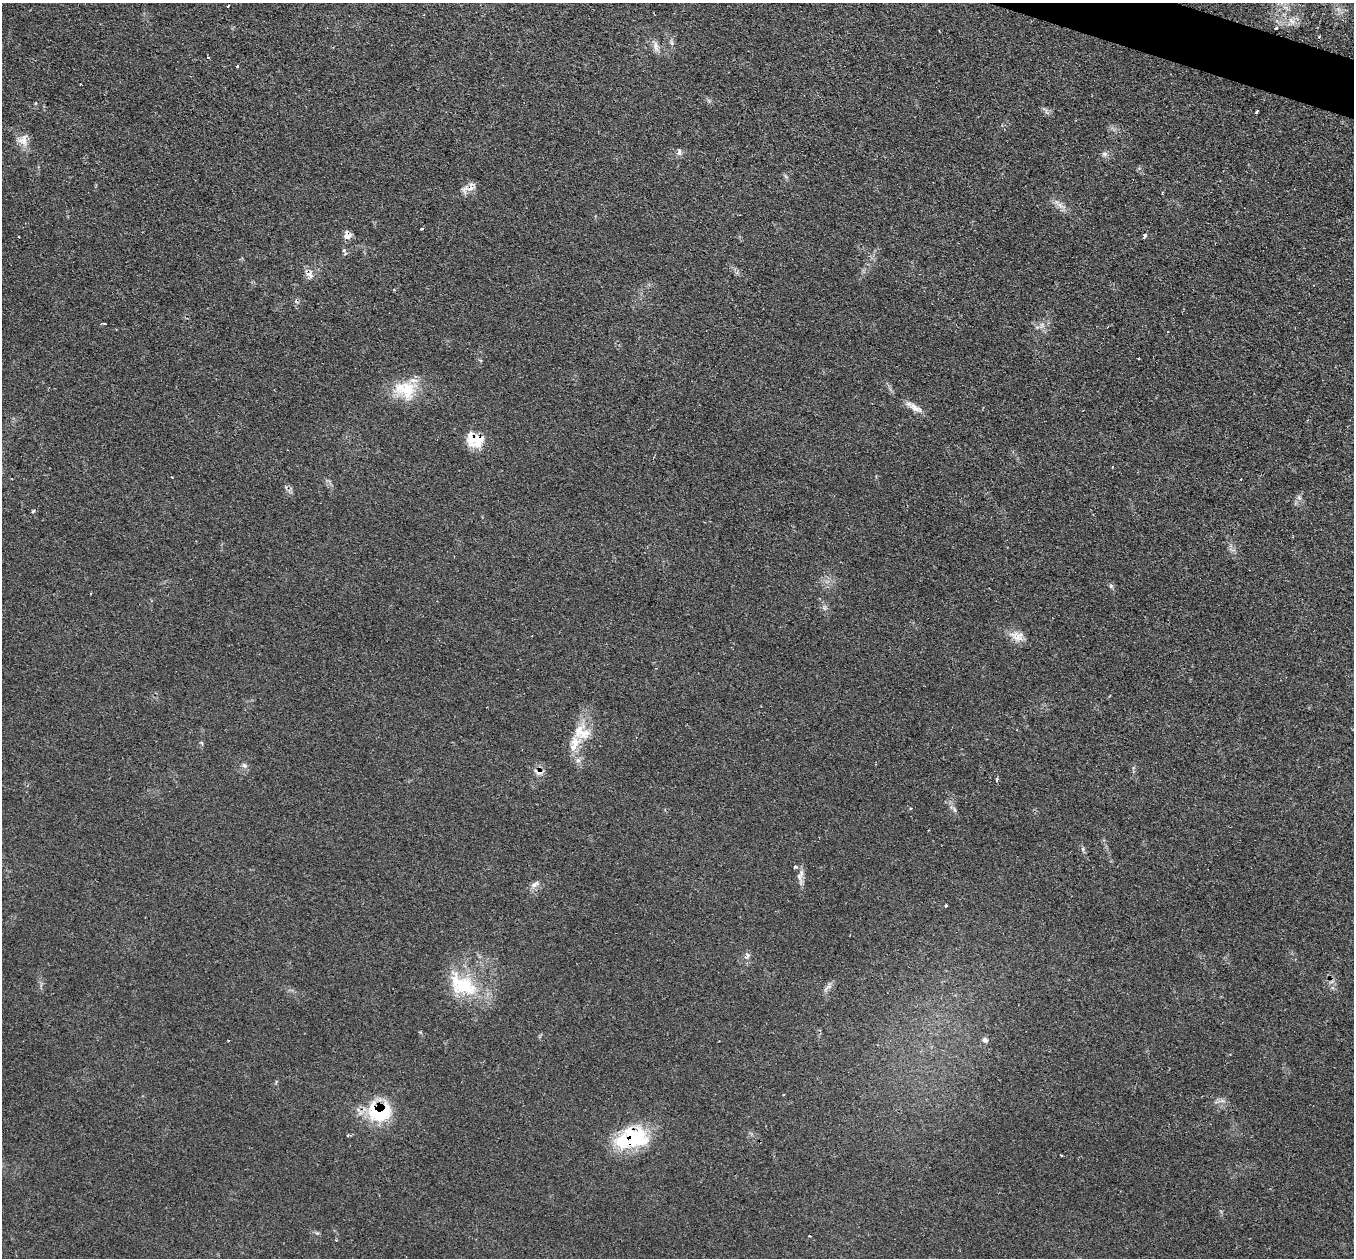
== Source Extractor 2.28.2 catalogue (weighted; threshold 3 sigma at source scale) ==
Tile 10 of 4 x 4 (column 2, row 3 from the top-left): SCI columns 1353-2704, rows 1528-2783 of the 5412 x 5432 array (HDU 1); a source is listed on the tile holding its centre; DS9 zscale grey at full resolution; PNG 1356 x 1260 px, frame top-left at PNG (2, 3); no overlay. Shown black and unused: <1% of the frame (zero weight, under 2 of 3 exposures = <1% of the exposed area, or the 3 px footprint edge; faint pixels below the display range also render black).
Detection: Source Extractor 2.28.2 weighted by HDU 2 'WHT'; one run over the whole footprint, this tile lists its part. Background 0.079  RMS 0.0058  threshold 0.0259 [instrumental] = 3 sigma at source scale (4.5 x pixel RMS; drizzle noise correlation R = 1.50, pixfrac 1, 0.05/0.05 arcsec/px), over >= 5 px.
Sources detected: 66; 7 cosmic-ray / hot-pixel residue — not listed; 6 inside a brighter listed object's ellipse — not listed separately; the other 53 listed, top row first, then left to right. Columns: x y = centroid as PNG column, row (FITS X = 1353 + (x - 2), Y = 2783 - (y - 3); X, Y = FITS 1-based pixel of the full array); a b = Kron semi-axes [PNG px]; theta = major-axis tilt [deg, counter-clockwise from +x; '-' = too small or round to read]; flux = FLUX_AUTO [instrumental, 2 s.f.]
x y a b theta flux
228 6 3 2 - 1.9
1338 9 7 4 -71 1.7
1291 21 11 7 -49 4
1276 28 4 3 - 1.2
672 43 7 4 -71 1.2
656 46 13 8 -82 3.5
208 57 3 3 - 2.3
238 66 3 2 - 1.3
80 84 2 2 - 0.55
1046 112 10 3 -69 1.1
1257 112 4 3 - 3.1
23 140 16 13 76 5.9
679 152 11 5 88 1.7
1105 154 8 6 -15 1.8
1059 204 19 6 -41 3.9
421 229 3 3 - 1.6
347 236 9 9 - 3.5
1144 236 4 3 - 10
19 237 3 3 - 0.94
344 250 6 3 72 0.81
310 274 13 9 -78 3.8
104 324 3 2 - 0.47
1042 325 7 5 89 1.6
1168 332 2 2 - 0.52
405 390 32 23 -20 21
915 408 23 8 -31 5
479 440 24 13 37 10
1113 467 4 2 - 0.55
1299 497 6 6 - 1.5
33 511 6 3 45 0.72
1111 586 6 5 - 1
90 594 3 2 - 0.45
532 636 3 2 - 0.39
1017 636 21 13 -13 6.6
574 744 32 13 67 13
244 765 8 7 - 1.7
539 772 13 8 -7 3.5
997 779 4 3 - 1.3
911 809 3 3 - 1
954 810 8 4 -81 1.3
799 877 25 6 -78 3.9
535 884 15 7 33 3
946 905 3 3 - 1.8
747 956 12 6 52 2
463 985 46 25 -30 35
827 987 18 4 38 2.2
985 1040 7 6 - 2
228 1041 3 2 - 0.77
1222 1101 7 4 18 1.6
379 1112 27 20 1 36
632 1138 41 24 14 42
1061 1155 3 2 - 0.5
809 1236 3 2 - 0.92
Overlapping masked pixels (flux is a lower limit): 7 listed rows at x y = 1276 28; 347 236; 310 274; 479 440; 539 772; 379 1112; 632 1138
Unlisted compact peaks at least as high as the median listed source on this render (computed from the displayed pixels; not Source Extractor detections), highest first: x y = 1083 849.